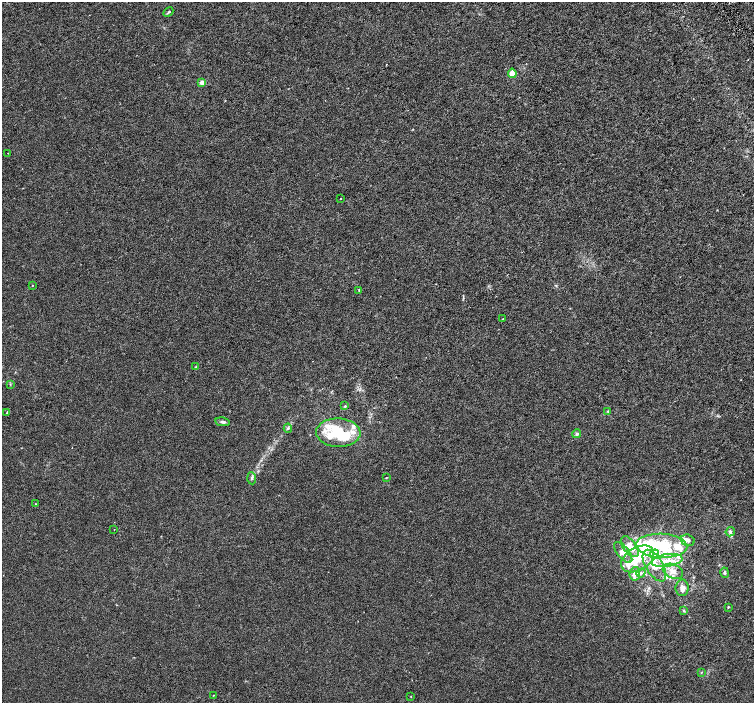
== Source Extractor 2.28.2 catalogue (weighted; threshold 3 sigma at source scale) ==
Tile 10 of 4 x 4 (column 2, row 3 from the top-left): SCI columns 1509-3011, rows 1602-3002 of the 6018 x 5941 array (HDU 1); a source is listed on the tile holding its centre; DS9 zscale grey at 2 x 2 block average (1 PNG px = mean of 2 x 2 image px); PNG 756 x 705 px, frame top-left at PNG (2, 2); each listed source drawn as its Kron ellipse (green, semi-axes under 4 px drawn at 4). Shown black and unused: <1% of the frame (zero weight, under 3 of 6 exposures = <1% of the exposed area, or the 3 px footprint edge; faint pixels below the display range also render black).
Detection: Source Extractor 2.28.2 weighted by HDU 2 'WHT'; one run over the whole footprint, this tile lists its part. Background 0.00114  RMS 0.0016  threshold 0.0067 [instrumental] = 3 sigma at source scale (4.09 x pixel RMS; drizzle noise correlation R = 1.36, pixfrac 0.8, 0.0396/0.0396 arcsec/px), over >= 5 px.
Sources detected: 59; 2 inside a brighter object's white glare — neither listed nor drawn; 17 inside a brighter listed object's ellipse — not listed separately; the other 40 listed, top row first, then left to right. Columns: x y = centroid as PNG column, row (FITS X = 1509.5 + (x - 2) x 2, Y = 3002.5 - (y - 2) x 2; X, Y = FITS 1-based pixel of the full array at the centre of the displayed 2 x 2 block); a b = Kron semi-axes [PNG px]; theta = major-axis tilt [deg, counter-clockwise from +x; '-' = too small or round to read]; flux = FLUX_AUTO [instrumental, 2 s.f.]
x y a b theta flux
168 12 5 2 - 0.43
512 73 5 4 - 3
202 83 2 2 - 4.8
8 153 2 2 - 0.25
340 198 2 2 - 0.16
32 285 2 2 - 0.19
359 290 2 2 - 0.3
503 319 2 2 - 0.17
196 367 3 3 - 0.2
10 384 3 2 - 0.22
345 406 3 3 - 0.26
608 411 3 3 - 0.28
7 412 4 3 - 0.31
223 422 7 4 -11 0.9
288 428 5 4 - 0.54
338 433 22 14 -2 13
577 434 4 4 - 0.63
252 478 6 3 -85 0.5
386 478 3 2 - 0.21
36 504 3 2 - 0.2
114 529 2 2 - 0.21
730 532 5 4 - 0.67
688 540 7 5 -17 1.3
661 546 26 12 -2 16
630 547 12 6 -54 5.5
623 552 12 6 -51 2.5
654 554 5 4 - 33
638 559 18 11 31 8.9
667 560 15 6 9 4.5
654 566 18 8 -59 6.1
673 571 10 7 -22 2.7
641 573 4 3 - 0.49
725 573 5 3 - 0.56
635 574 7 5 83 1.7
682 588 8 6 90 1.9
728 607 3 2 - 0.25
684 611 4 3 - 0.37
701 672 3 2 - 0.21
213 695 2 2 - 0.14
411 696 3 2 - 0.13
Diffuse or blended objects may show on this block-average render without a row.